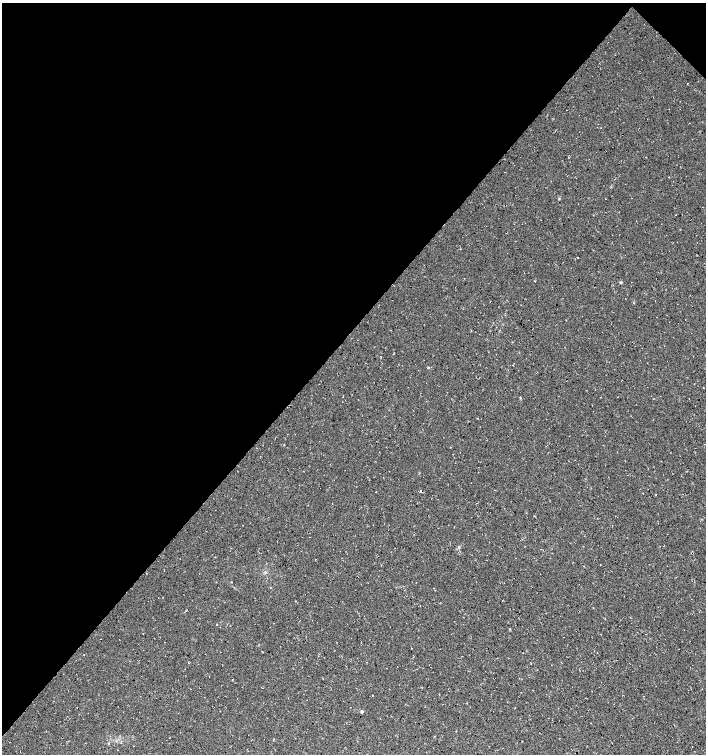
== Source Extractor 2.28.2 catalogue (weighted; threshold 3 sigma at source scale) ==
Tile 2 of 4 x 4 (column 2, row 1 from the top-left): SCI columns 1643-3050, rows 4513-6016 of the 6032 x 6030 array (HDU 1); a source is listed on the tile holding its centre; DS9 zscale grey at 2 x 2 block average (1 PNG px = mean of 2 x 2 image px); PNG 708 x 756 px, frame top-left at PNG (2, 3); no overlay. Shown black and unused: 45% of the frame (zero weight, under 3 of 4 exposures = <1% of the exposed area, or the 3 px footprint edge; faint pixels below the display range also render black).
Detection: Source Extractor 2.28.2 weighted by HDU 2 'WHT'; one run over the whole footprint, this tile lists its part. Background 0.00754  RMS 0.0039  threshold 0.0178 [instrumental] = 3 sigma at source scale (4.5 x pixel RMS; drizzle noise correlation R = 1.50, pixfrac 1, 0.0396/0.0396 arcsec/px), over >= 5 px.
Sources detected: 7; all 7 listed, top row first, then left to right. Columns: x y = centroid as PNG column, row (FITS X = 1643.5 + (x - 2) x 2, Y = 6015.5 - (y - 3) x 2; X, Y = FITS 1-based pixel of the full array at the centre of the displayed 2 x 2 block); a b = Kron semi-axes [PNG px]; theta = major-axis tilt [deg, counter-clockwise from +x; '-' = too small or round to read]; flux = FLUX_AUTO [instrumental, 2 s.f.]
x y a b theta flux
520 397 4 2 - 0.66
453 454 2 2 - 1.1
265 572 4 3 - 1.1
217 625 2 2 - 0.45
509 629 3 2 - 0.56
143 633 2 2 - 0.39
362 711 3 3 - 1.8